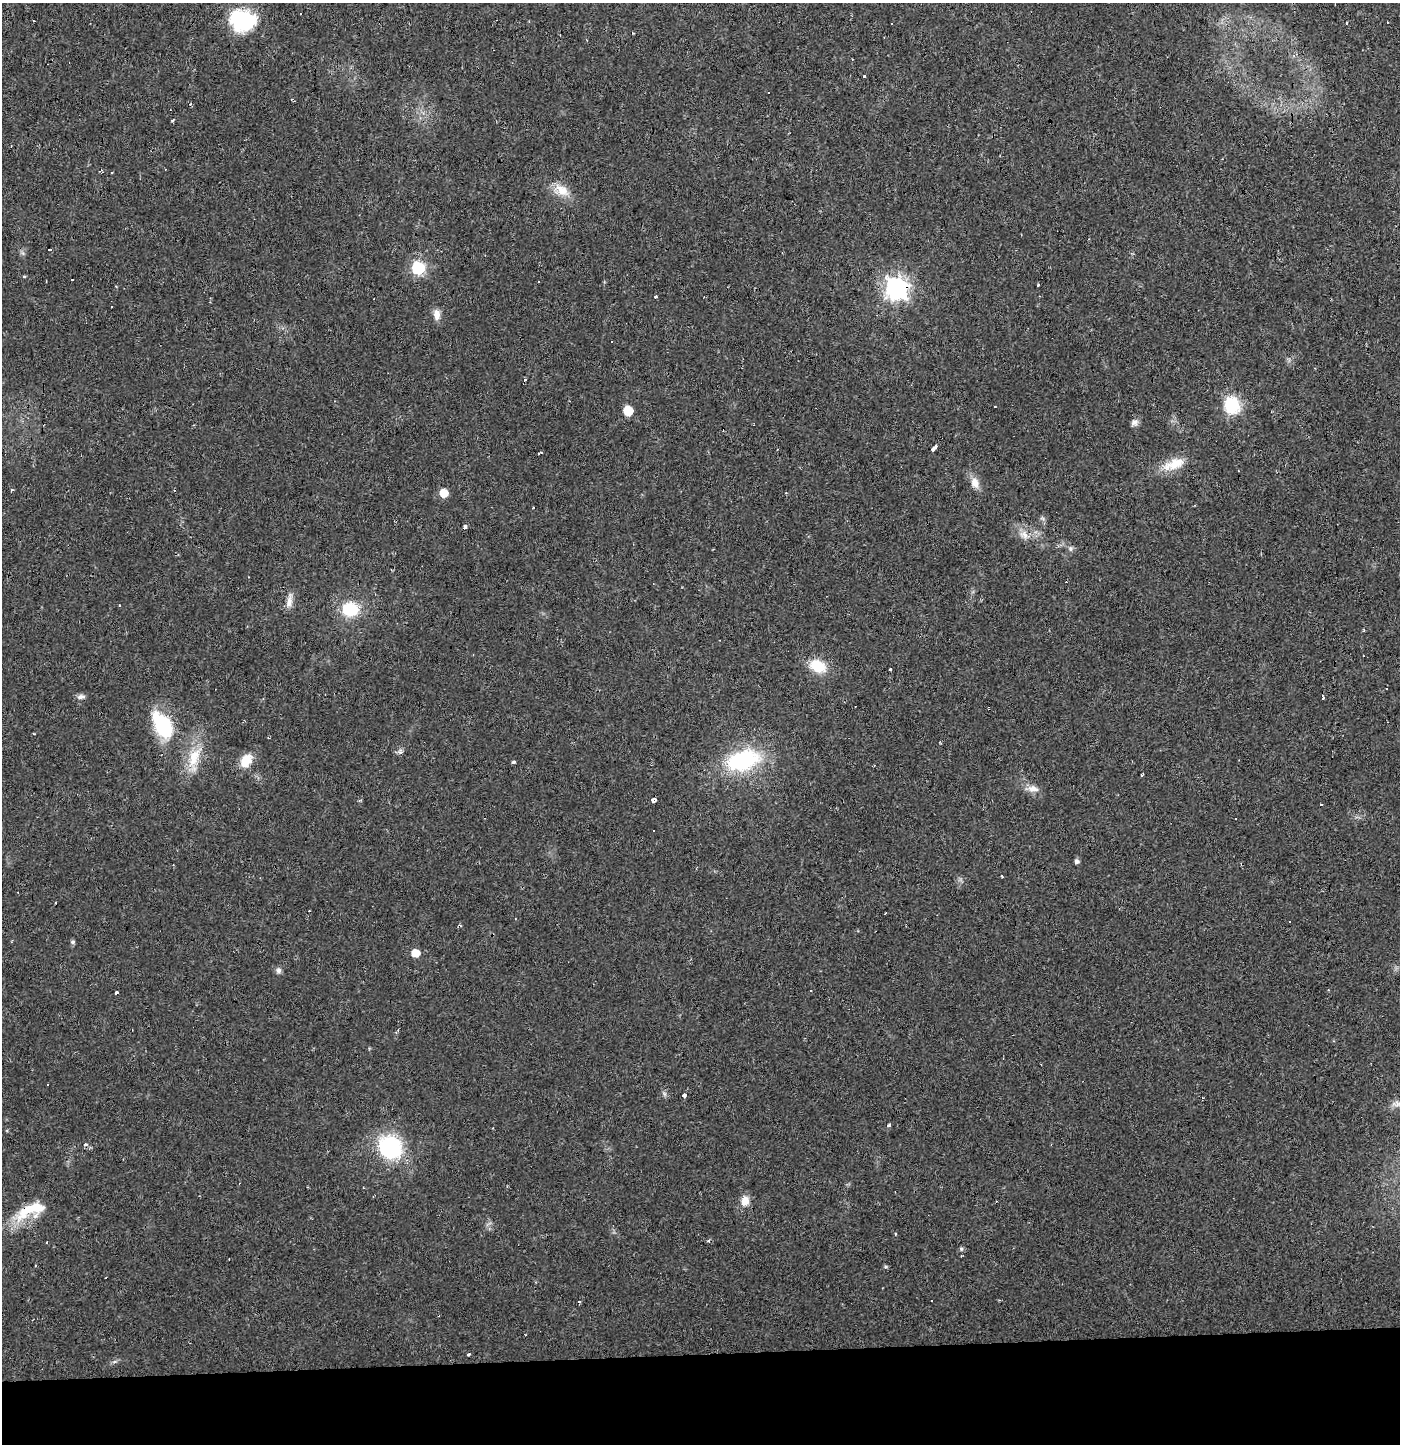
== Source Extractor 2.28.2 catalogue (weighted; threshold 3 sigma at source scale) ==
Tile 8 of 3 x 3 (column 2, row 3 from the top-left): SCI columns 1399-2796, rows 65-1506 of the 4199 x 4455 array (HDU 1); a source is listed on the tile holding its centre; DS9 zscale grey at full resolution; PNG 1402 x 1446 px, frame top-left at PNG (2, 3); no overlay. Shown black and unused: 6% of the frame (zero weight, under 2 of 3 exposures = <1% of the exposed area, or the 3 px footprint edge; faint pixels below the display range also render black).
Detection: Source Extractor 2.28.2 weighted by HDU 2 'WHT'; one run over the whole footprint, this tile lists its part. Background 0.016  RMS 0.003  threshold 0.0134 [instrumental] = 3 sigma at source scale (4.5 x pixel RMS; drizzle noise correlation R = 1.50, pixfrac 1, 0.0396/0.0396 arcsec/px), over >= 5 px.
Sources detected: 88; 21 cosmic-ray / hot-pixel residue — not listed; the other 67 listed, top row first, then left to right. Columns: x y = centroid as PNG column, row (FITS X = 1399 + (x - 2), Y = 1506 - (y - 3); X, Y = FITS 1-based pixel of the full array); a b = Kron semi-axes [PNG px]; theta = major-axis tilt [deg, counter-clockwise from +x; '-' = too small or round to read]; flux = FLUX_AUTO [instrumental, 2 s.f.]
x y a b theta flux
300 13 3 2 - 0.39
243 20 29 23 -12 22
1346 23 3 3 - 1.7
852 59 3 2 - 0.2
864 76 3 3 - 0.88
768 93 3 3 - 1.4
172 120 4 3 - 0.3
101 171 7 4 -10 0.52
111 172 3 2 - 0.38
561 190 23 14 -32 5
49 249 3 3 - 2.5
418 268 7 6 - 43
1039 285 3 3 - 0.65
896 288 9 8 - 180
656 296 3 3 - 0.81
437 314 14 8 -88 2.4
1232 405 7 7 - 66
628 411 6 6 - 10
1135 422 10 9 - 1.3
934 448 7 3 54 2.6
1176 463 26 15 21 6.3
975 483 15 10 -71 2.8
444 493 6 6 - 6
1042 518 6 5 - 0.59
465 527 4 3 - 1.2
1024 535 14 10 -39 2.7
1070 549 7 7 - 0.82
289 600 20 7 80 2.2
119 606 3 3 - 1.3
350 609 19 16 -4 11
818 666 18 13 -23 8.4
891 669 3 3 - 0.39
81 697 10 6 8 1.2
1323 697 4 3 - 0.74
163 725 26 15 -59 25
400 752 7 7 - 0.83
195 756 29 15 73 8.5
246 761 16 11 55 5.5
743 761 33 19 16 33
514 762 4 3 - 0.57
1142 775 3 3 - 0.82
1033 789 15 10 -8 2.4
653 800 3 3 - 22
1320 804 3 3 - 2.1
653 830 2 2 - 0.26
1077 861 5 5 - 0.92
1002 876 3 2 - 0.37
73 942 6 5 - 0.62
415 953 6 6 - 5.2
278 970 8 7 - 0.93
117 993 3 3 - 2.2
47 1084 3 3 - 0.78
664 1094 7 5 -60 0.66
684 1095 4 3 - 1.8
1397 1104 11 9 -2 1.5
890 1126 3 3 - 1.6
85 1144 3 3 - 1.4
390 1148 20 18 -46 34
745 1201 11 9 79 3.2
31 1210 44 16 22 11
895 1233 4 3 - 0.31
708 1241 4 3 - 0.36
961 1249 6 5 - 0.52
886 1266 5 4 - 0.48
999 1300 3 3 - 0.27
932 1301 3 3 - 0.62
468 1354 4 3 - 0.46
Overlapping masked pixels (flux is a lower limit): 3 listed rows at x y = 896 288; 465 527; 31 1210